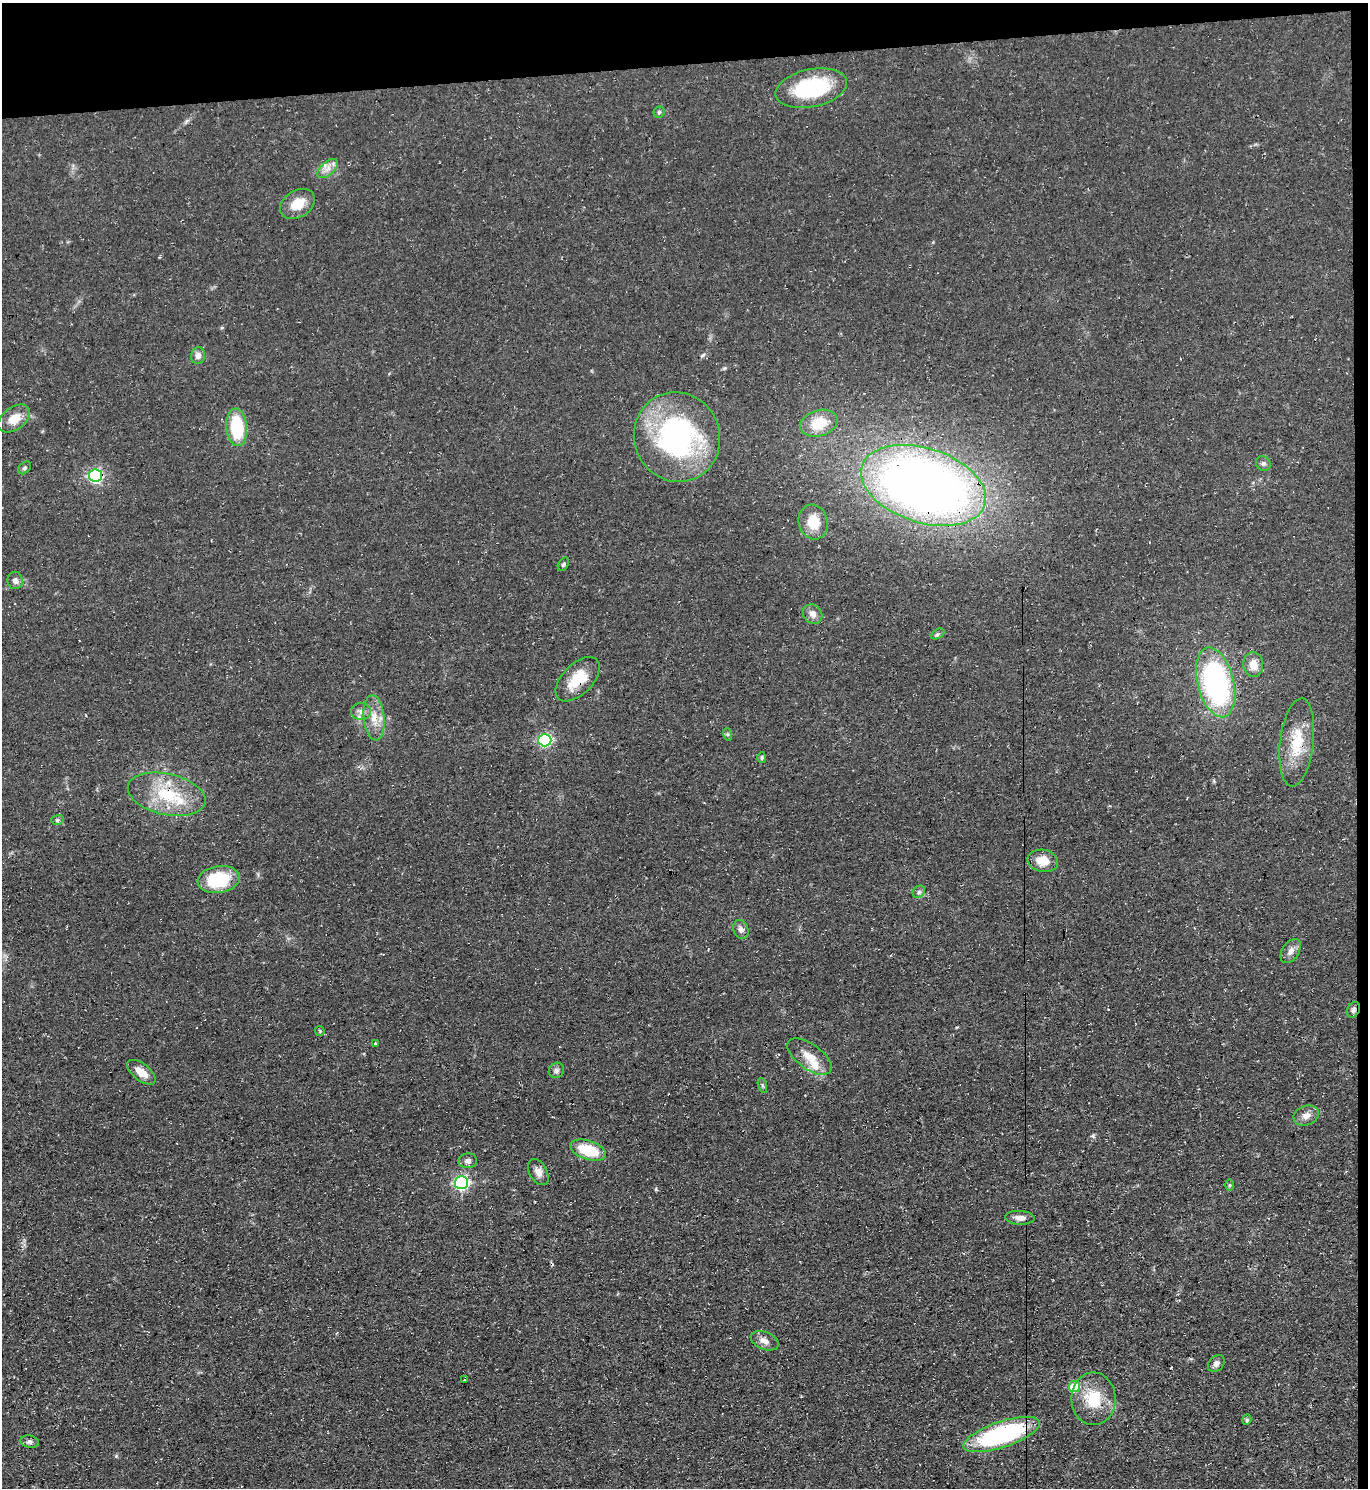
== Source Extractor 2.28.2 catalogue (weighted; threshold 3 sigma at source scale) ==
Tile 3 of 3 x 3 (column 3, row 1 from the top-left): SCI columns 2856-4221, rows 2973-4458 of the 4443 x 4458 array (HDU 1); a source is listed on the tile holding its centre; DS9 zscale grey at full resolution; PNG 1370 x 1490 px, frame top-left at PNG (2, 3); each listed source drawn as its Kron ellipse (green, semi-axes under 4 px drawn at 4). Shown black and unused: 5% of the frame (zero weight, under 3 of 4 exposures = <1% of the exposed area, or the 3 px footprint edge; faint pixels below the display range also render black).
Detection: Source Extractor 2.28.2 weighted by HDU 2 'WHT'; one run over the whole footprint, this tile lists its part. Background 0.0606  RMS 0.0071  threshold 0.0321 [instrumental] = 3 sigma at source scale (4.5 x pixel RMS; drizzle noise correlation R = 1.50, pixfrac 1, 0.05/0.05 arcsec/px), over >= 5 px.
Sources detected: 60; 1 cosmic-ray / hot-pixel residue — neither listed nor drawn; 3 inside a brighter listed object's ellipse — not listed separately; the other 56 listed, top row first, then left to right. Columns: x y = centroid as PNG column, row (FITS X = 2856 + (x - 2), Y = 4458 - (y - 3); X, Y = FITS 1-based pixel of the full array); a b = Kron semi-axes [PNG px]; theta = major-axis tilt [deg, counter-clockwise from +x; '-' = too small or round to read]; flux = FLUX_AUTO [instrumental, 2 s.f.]
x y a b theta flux
811 88 36 19 12 60
659 112 5 5 - 1.4
328 169 12 6 41 4.6
297 204 19 13 32 13
198 356 8 7 - 3.7
14 419 18 11 36 11
819 423 19 13 16 19
237 427 19 10 -84 37
677 437 45 43 -68 150
1263 463 8 7 - 1.9
25 468 7 5 42 1.4
95 476 6 6 - 130
923 485 65 37 -18 650
813 522 17 14 -73 15
563 564 7 5 58 1.3
15 580 8 7 - 3.4
813 614 10 9 - 4.2
938 634 7 4 28 1.4
1253 665 12 10 -85 8.5
578 679 27 15 45 20
1216 682 36 18 -76 150
361 711 10 8 -1 4
374 718 23 10 -84 11
727 734 6 4 -71 0.98
545 740 6 6 - 92
1297 742 44 16 83 27
762 757 5 4 - 1
167 794 39 20 -12 37
57 820 6 5 - 1.5
1043 861 15 11 -12 12
219 880 21 13 8 36
919 892 7 5 46 1.8
741 929 10 7 -71 3.2
1291 951 13 8 57 4.5
1353 1010 8 6 60 2.1
320 1031 5 4 - 0.84
375 1043 3 2 - 1
809 1057 26 12 -36 13
556 1070 8 7 - 2.1
141 1072 17 8 -39 8.8
762 1085 8 3 -71 1.1
1306 1116 13 9 19 5.1
588 1150 19 9 -17 27
468 1161 9 7 2 2.8
538 1172 14 8 -61 4.7
461 1183 7 6 - 130
1230 1185 6 4 -90 0.96
1020 1218 15 7 -3 4.7
764 1341 14 8 -22 4.6
1216 1363 9 7 47 3.1
465 1380 3 2 - 0.72
1075 1386 6 5 - 28
1093 1399 26 22 -90 26
1247 1420 5 4 - 0.97
1002 1435 40 13 19 110
30 1442 9 6 -12 1.9
Overlapping masked pixels (flux is a lower limit): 9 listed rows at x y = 677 437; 95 476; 923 485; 578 679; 1297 742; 167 794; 1353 1010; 1020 1218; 1002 1435